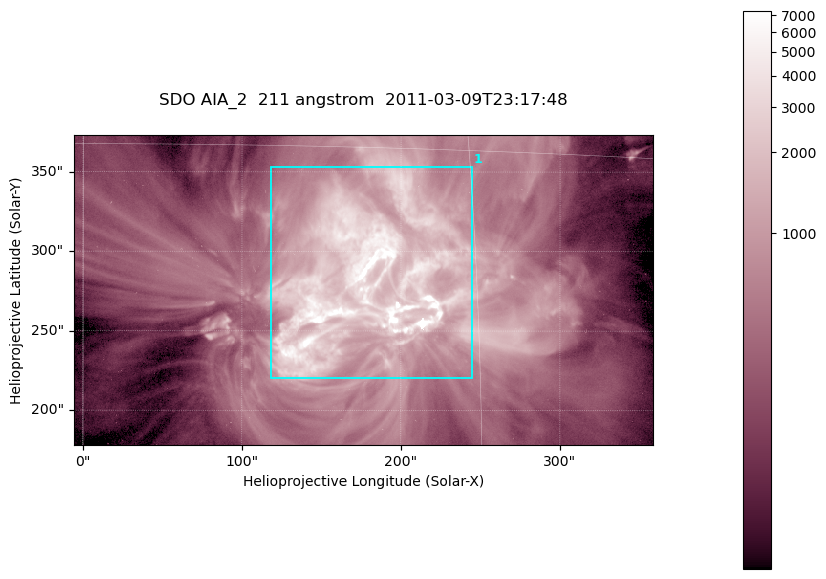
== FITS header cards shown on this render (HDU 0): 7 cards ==
TELESCOP= 'SDO     '           /
INSTRUME= 'AIA_2   '           /
WAVELNTH=                  211 /
WAVEUNIT= 'angstrom'           /
DATE-OBS= '2011-03-09T23:17:48.62' /
CTYPE1  = 'HPLN-TAN'           /
CTYPE2  = 'HPLT-TAN'           /

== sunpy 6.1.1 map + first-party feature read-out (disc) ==
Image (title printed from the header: SDO AIA_2  211 angstrom  2011-03-09T23:17:48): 606 x 324 px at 0.601 arcsec/px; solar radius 967 arcsec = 1609 px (partial field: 2.4% of the solar disc is inside the frame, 100% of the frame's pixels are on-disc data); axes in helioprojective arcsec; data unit not stated in the header (colour bar unlabelled)
Pointing: header CRPIX1/2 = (2040.79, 2040.71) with CRVAL1/2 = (0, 0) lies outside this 606 x 324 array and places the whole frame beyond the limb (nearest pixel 1.39 R_sun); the SolarSoft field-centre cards XCEN/YCEN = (176.3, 275.7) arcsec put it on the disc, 1860 arcsec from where CRPIX/CRVAL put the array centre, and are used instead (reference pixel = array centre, CRVAL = XCEN/YCEN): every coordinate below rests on XCEN/YCEN
Orientation: roll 0.0565 deg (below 1 deg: not rotated)
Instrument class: DISC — disc imager (sunpy class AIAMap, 211 A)
Bright regions (active regions / flare kernels): reference = the on-disc median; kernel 5 px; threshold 5 sigma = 1820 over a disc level ~464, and >= 1.15x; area >= 196 px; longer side >= 4 px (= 2.4 arcsec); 1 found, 1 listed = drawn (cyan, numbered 1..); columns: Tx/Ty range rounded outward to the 2 arcsec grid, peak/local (2 s.f.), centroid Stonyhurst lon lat
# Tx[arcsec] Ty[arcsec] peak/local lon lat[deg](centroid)
1 118..246 220..354 34 +11 +10